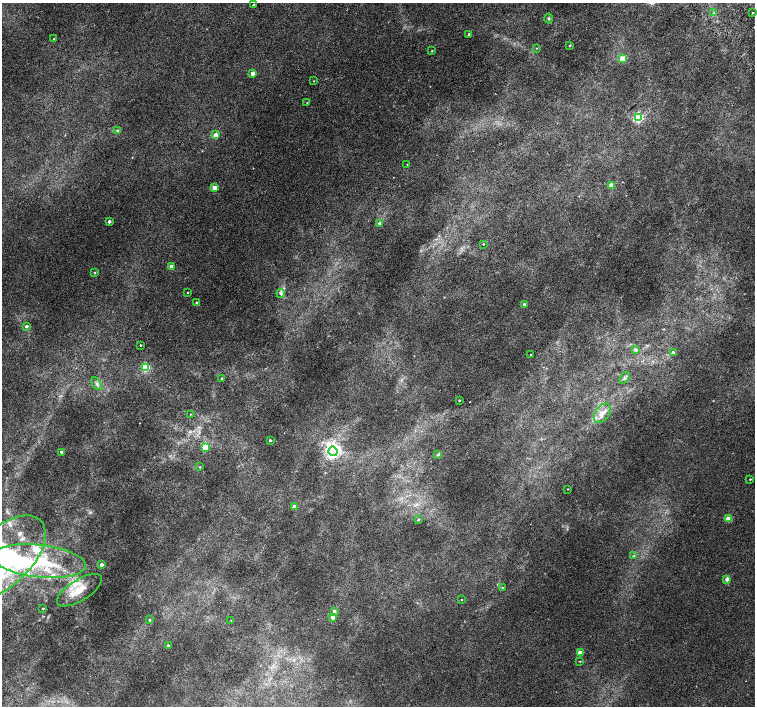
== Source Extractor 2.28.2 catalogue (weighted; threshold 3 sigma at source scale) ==
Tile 10 of 4 x 4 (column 2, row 3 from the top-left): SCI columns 1557-3062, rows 1672-3079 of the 6118 x 6093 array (HDU 1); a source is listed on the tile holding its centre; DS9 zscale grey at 2 x 2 block average (1 PNG px = mean of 2 x 2 image px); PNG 757 x 708 px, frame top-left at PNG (2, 3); each listed source drawn as its Kron ellipse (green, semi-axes under 4 px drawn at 4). Shown black and unused: <1% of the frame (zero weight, under 2 of 3 exposures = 3% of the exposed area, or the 3 px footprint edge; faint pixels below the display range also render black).
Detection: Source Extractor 2.28.2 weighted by HDU 2 'WHT'; one run over the whole footprint, this tile lists its part. Background 0.00525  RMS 0.0036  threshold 0.0162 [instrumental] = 3 sigma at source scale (4.5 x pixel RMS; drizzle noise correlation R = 1.50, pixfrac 1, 0.0396/0.0396 arcsec/px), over >= 5 px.
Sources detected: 76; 1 inside a brighter object's white glare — neither listed nor drawn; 8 inside a brighter listed object's ellipse — not listed separately; the other 67 listed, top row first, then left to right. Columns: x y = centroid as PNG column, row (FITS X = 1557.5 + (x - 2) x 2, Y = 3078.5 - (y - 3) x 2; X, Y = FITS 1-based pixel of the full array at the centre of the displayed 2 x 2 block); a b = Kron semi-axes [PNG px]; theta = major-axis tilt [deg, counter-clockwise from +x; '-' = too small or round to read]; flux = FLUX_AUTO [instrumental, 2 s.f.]
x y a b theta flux
253 5 2 2 - 0.72
714 13 3 3 - 0.8
752 13 2 2 - 1.3
549 18 5 3 - 0.96
469 34 3 2 - 1.3
54 39 2 2 - 1.2
569 46 3 2 - 0.59
537 48 3 2 - 0.43
432 51 3 2 - 0.45
623 59 3 3 - 24
252 73 2 2 - 7.2
314 81 2 2 - 0.36
307 103 2 2 - 0.35
638 117 3 3 - 89
118 131 3 3 - 3
216 135 3 2 - 11
407 164 2 2 - 0.3
611 185 3 2 - 13
214 188 3 2 - 11
109 221 2 2 - 2.8
380 223 3 3 - 2.7
483 244 2 2 - 2.8
171 266 2 2 - 6
94 273 2 2 - 0.7
188 293 2 2 - 0.47
281 293 4 3 - 1.3
197 303 2 2 - 2.4
524 304 3 3 - 1.8
26 326 3 3 - 1.6
140 345 2 2 - 0.77
636 350 3 3 - 1.4
673 353 2 2 - 2.3
530 355 2 2 - 0.4
145 367 3 3 - 49
624 378 6 3 52 1.3
221 379 2 2 - 0.48
96 384 7 2 -60 1.5
459 401 2 2 - 1.1
602 413 11 7 54 6.3
190 414 2 2 - 0.38
270 440 2 2 - 1.7
205 447 3 3 - 43
333 451 5 4 - 220
61 452 3 2 - 1.5
438 455 4 3 - 1.1
200 467 3 2 - 0.57
750 479 2 2 - 0.64
568 489 2 2 - 0.42
294 506 3 2 - 7.6
728 518 3 3 - 12
418 520 3 3 - 0.96
634 556 3 2 - 0.63
2 558 53 28 44 110
39 561 47 16 -6 50
101 565 2 2 - 3.5
727 579 2 2 - 6.3
503 588 3 2 - 0.47
79 590 26 10 32 16
461 600 2 2 - 0.39
43 608 2 2 - 0.66
334 611 3 3 - 3.5
333 617 3 3 - 8.7
149 620 3 2 - 1
231 620 2 2 - 0.25
168 645 2 2 - 2.1
580 652 3 3 - 14
580 661 2 2 - 0.52
Isophote crosses this tile's border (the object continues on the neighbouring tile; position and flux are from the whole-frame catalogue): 1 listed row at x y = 2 558
Diffuse or blended objects may show on this block-average render without a row.